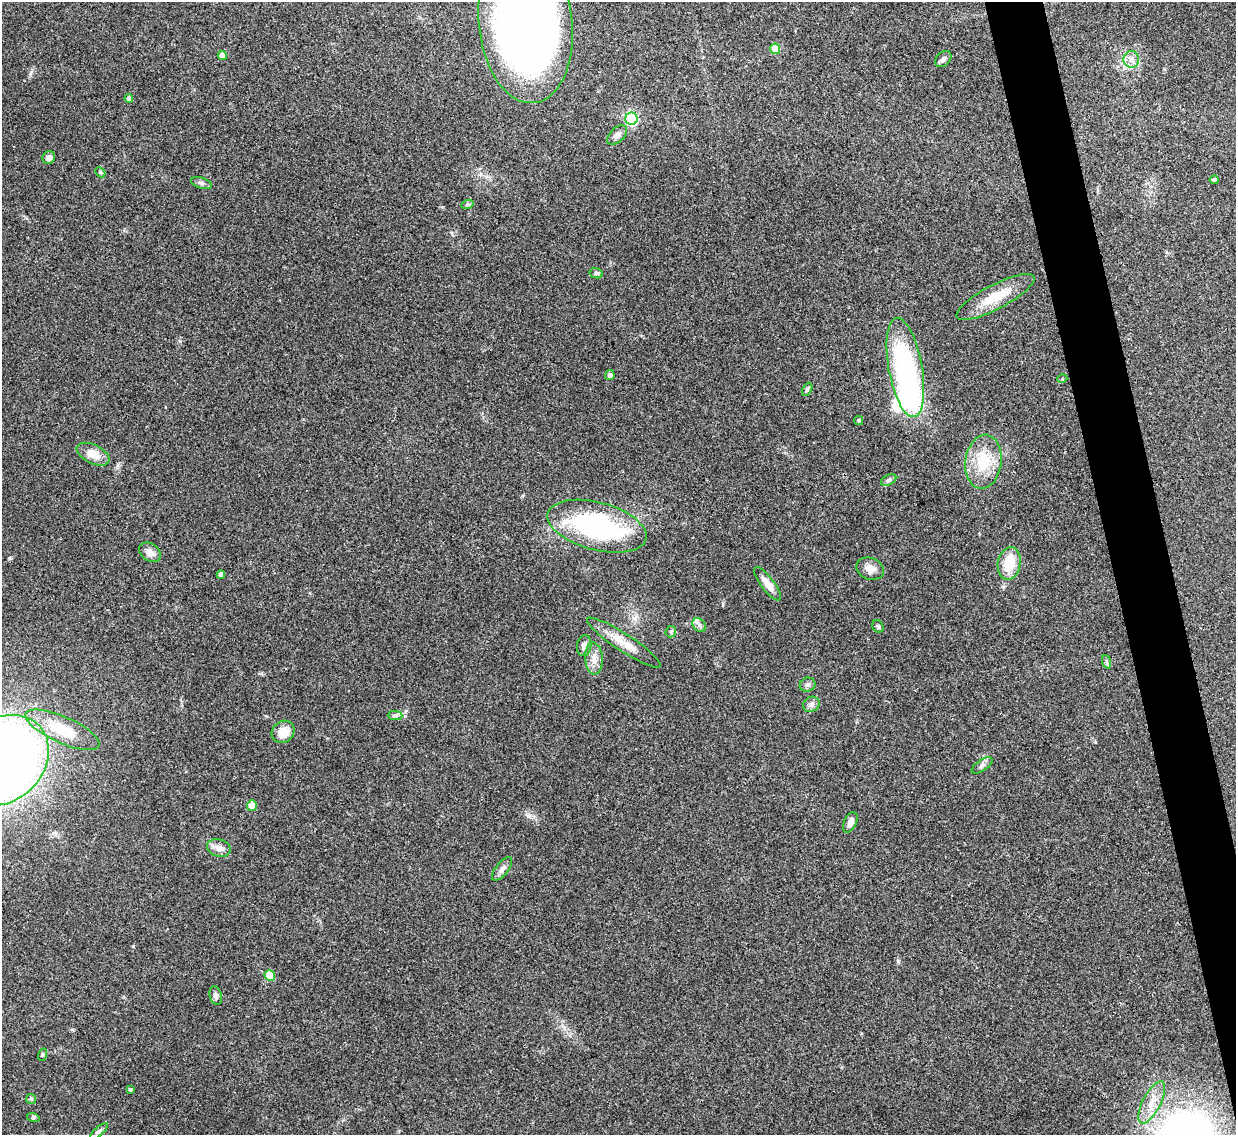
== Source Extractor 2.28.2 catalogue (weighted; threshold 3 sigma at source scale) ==
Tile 6 of 4 x 4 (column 2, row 2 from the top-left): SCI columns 1235-2468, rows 2403-3535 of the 4937 x 4921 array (HDU 1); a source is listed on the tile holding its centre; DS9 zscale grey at full resolution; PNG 1238 x 1137 px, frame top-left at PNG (2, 2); each listed source drawn as its Kron ellipse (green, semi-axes under 4 px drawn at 4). Shown black and unused: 4% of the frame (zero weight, under 3 of 4 exposures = <1% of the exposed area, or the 3 px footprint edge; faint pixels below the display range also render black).
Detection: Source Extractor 2.28.2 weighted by HDU 2 'WHT'; one run over the whole footprint, this tile lists its part. Background 0.0961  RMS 0.0062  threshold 0.028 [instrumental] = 3 sigma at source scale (4.5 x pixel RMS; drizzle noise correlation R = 1.50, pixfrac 1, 0.05/0.05 arcsec/px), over >= 5 px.
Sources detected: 56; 1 inside a brighter object's white glare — neither listed nor drawn; the other 55 listed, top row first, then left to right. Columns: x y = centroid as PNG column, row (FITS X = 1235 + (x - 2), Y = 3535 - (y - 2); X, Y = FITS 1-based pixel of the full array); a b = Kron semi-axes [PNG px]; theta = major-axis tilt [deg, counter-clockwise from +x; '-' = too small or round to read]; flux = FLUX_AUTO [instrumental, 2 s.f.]
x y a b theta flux
526 23 80 47 -84 610
775 49 5 5 - 14
222 55 4 4 - 4.1
943 59 9 6 45 2.1
1131 59 8 8 - 3.8
129 98 4 4 - 2.2
631 119 6 6 - 76
617 135 12 7 43 3.1
49 158 7 6 - 2.5
100 172 6 4 -44 0.88
1214 180 4 4 - 1.6
201 183 10 5 -19 1.6
467 205 6 4 20 0.99
596 273 6 5 - 1.4
995 297 43 12 27 18
905 367 50 17 -80 110
610 375 5 4 - 2.9
1062 379 5 3 - 0.5
807 389 7 4 63 1.2
859 420 4 4 - 0.93
93 454 18 9 -26 8.6
983 462 27 18 82 22
889 480 8 5 27 1.4
597 526 51 24 -15 93
150 552 12 8 -36 4.4
1009 563 16 11 80 16
870 569 14 10 -20 5.3
221 575 4 4 - 2.9
768 584 20 6 -53 7.4
699 625 7 6 - 2
878 626 6 5 - 1.1
671 632 6 5 - 0.99
624 643 43 8 -33 11
584 646 10 7 83 3.2
594 658 16 8 -86 5.3
1107 662 7 4 -70 1.2
808 685 8 7 - 1.7
811 704 8 7 - 2.5
395 716 7 4 0 1.4
62 730 40 13 -24 25
283 732 12 10 44 9.3
3 760 50 41 43 700
982 765 12 5 34 2.1
252 805 5 5 - 7.3
850 822 11 6 65 3.3
219 848 12 8 -18 4
502 869 14 6 52 2.8
270 975 5 5 - 17
216 995 10 6 -76 2.1
42 1055 6 4 71 0.83
130 1089 3 3 - 1.2
31 1099 5 5 - 0.81
1152 1102 23 9 63 8.7
33 1117 6 4 -18 0.93
99 1131 11 4 42 1.4
Isophote crosses this tile's border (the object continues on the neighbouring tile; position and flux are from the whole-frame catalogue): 2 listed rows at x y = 526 23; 3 760
Unlisted compact peaks at least as high as the median listed source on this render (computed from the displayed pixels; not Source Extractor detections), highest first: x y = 528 816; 10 558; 898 961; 30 74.